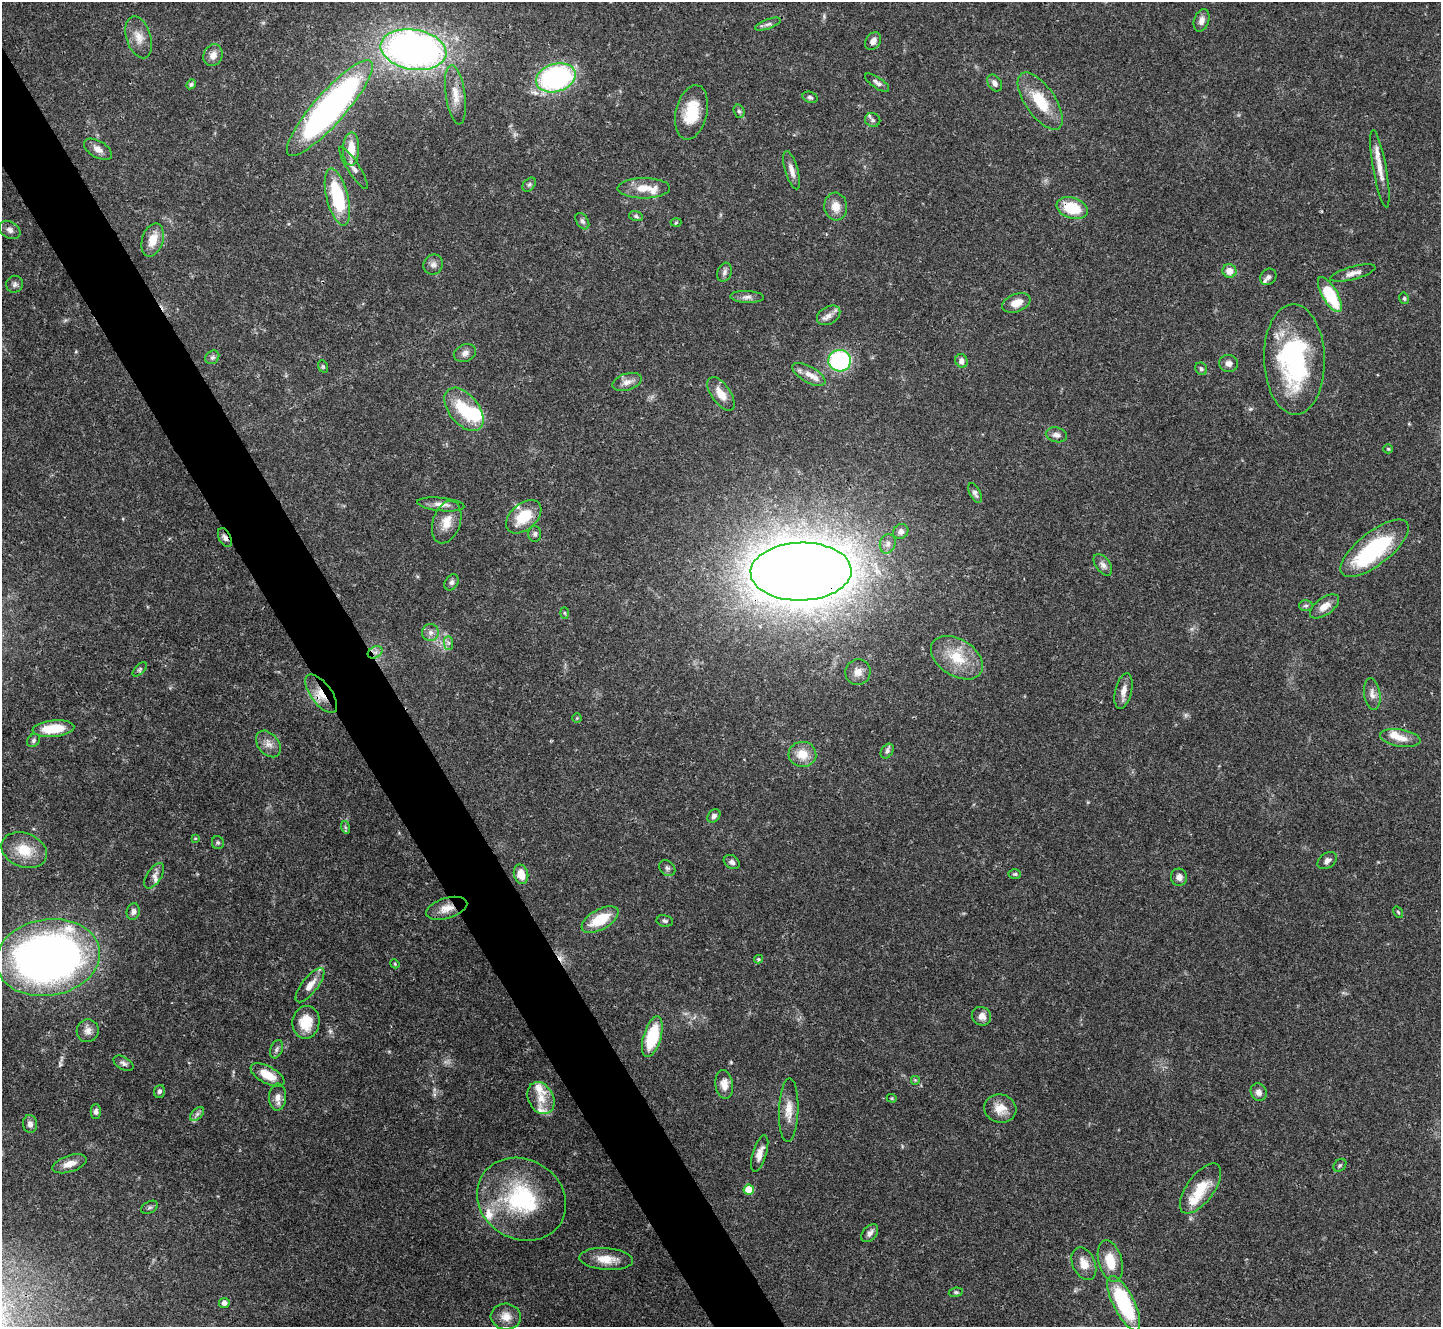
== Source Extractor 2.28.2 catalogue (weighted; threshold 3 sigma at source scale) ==
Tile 11 of 4 x 4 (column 3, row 3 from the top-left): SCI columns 2883-4321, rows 1619-2943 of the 5761 x 5752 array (HDU 1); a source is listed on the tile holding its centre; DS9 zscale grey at full resolution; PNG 1443 x 1329 px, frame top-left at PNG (2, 2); each listed source drawn as its Kron ellipse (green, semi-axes under 4 px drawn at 4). Shown black and unused: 5% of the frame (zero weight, under 3 of 4 exposures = <1% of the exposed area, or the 3 px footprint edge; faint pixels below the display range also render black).
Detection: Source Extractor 2.28.2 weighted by HDU 2 'WHT'; one run over the whole footprint, this tile lists its part. Background 0.0707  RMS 0.0033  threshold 0.015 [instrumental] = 3 sigma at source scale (4.5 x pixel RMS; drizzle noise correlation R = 1.50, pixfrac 1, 0.05/0.05 arcsec/px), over >= 5 px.
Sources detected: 159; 1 too faint to see at this stretch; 3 inside a brighter object's white glare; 1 cosmic-ray / hot-pixel residue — neither listed nor drawn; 11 inside a brighter listed object's ellipse — not listed separately; the other 143 listed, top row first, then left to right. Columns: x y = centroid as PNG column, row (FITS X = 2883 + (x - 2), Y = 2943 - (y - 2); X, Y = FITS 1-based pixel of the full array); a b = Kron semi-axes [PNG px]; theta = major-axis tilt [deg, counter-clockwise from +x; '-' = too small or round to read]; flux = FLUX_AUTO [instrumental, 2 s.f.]
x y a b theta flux
1201 20 11 7 72 1.8
768 24 13 5 19 1.1
139 37 21 12 -73 4.5
873 41 9 7 53 1.9
413 50 33 20 -9 170
213 55 11 9 66 2.5
556 78 20 14 17 62
877 83 14 5 -34 1.3
995 83 9 6 -55 1.5
191 84 5 4 - 0.6
455 95 30 9 -82 5
810 97 8 5 -19 0.74
1040 101 33 15 -56 12
330 108 62 16 48 150
739 111 7 5 -71 0.72
692 112 28 15 77 11
873 120 8 6 -20 1.1
98 149 15 8 -31 2.3
351 149 16 8 88 5.9
354 168 25 6 -58 2
1380 169 39 6 -80 5
792 170 20 6 -74 2.7
529 184 8 5 49 0.74
644 188 26 10 0 5.8
337 197 29 11 -76 22
836 206 14 11 -86 3.8
1072 208 16 10 -17 12
636 216 7 5 -17 0.63
582 221 9 5 -57 0.88
676 223 5 3 - 0.36
10 230 11 8 -32 1.6
153 240 17 10 73 5.4
433 264 10 9 - 1.6
1229 271 7 6 - 3.3
724 272 10 7 71 1.1
1353 273 23 6 15 2.4
1268 277 9 7 50 1.3
15 284 8 8 - 1.2
1330 295 20 7 -60 20
747 297 16 6 -2 1.6
1404 298 6 4 -75 0.54
1016 303 14 9 21 4
829 315 12 8 31 2.1
465 353 11 8 22 1.8
212 357 7 6 - 0.91
1294 359 55 30 -88 51
840 361 11 10 - 42
961 361 7 6 - 1.8
1229 363 9 8 - 1.7
323 366 6 5 - 0.45
1201 369 6 5 - 0.73
809 374 18 8 -29 3.2
627 382 15 8 17 2.4
721 394 19 9 -55 4.4
464 409 25 15 -51 14
1056 435 10 7 -14 1.6
1388 449 5 4 - 0.41
975 493 11 5 -64 1.1
441 504 24 6 -6 2.6
524 517 20 13 40 10
447 522 22 14 71 5.2
901 532 8 7 - 1.6
535 534 8 6 90 0.96
225 538 10 6 -63 1.3
888 544 10 8 74 1.6
1375 548 41 16 38 32
1103 565 12 7 -53 1.6
801 572 50 29 1 1100
452 582 9 6 58 0.92
1306 606 7 5 0 0.65
1324 606 17 8 35 3.5
565 613 6 4 -88 0.47
430 633 8 8 - 1.7
449 643 7 4 -90 0.79
375 652 8 5 29 1.3
957 658 28 18 -33 11
140 669 9 4 45 0.7
858 672 13 12 - 2.8
1123 691 18 8 76 2.8
321 694 23 10 -53 5.8
1372 694 16 8 -81 2.1
577 718 4 4 - 0.33
53 729 21 8 5 10
1400 738 20 8 -9 4
33 741 7 5 49 0.81
268 744 15 10 -50 2.8
887 751 8 5 55 0.95
802 754 14 12 -3 5.7
714 816 7 5 46 1
345 827 6 4 -72 0.52
195 838 4 4 - 0.31
218 843 6 6 - 0.68
24 850 23 17 -21 8.4
1327 861 11 7 35 1.6
732 862 8 6 -30 1.2
667 868 9 7 -45 1
521 874 10 7 -76 4.5
1015 874 6 5 - 0.55
154 876 14 7 56 1.6
1179 877 8 8 - 1.7
447 908 21 10 16 4.2
133 912 8 6 76 1.3
1398 912 6 3 -54 0.41
600 920 20 10 29 11
665 921 8 5 -10 0.75
48 958 52 38 10 220
758 959 4 4 - 0.41
395 964 5 3 - 0.35
310 985 21 8 52 3.7
982 1016 10 9 - 2.6
306 1022 16 13 80 7.8
88 1031 11 11 - 2.2
652 1037 21 9 73 18
276 1049 9 6 70 0.9
123 1063 11 6 -30 1.1
268 1075 19 8 -28 6.3
915 1080 5 5 - 0.38
724 1085 14 8 -82 3.3
159 1091 6 5 - 0.99
1259 1092 9 8 - 1.7
278 1097 13 8 88 2.6
541 1098 17 12 -62 4.8
892 1098 5 4 - 0.37
1000 1109 16 14 -15 4.8
789 1110 32 9 88 4.9
96 1112 7 5 90 1.1
197 1114 8 5 45 0.92
30 1124 9 7 -77 1.5
760 1154 19 7 72 2.7
69 1164 18 8 18 3.3
1340 1165 7 5 44 0.63
1200 1189 29 13 54 9.7
749 1190 5 5 - 10
522 1199 46 40 -30 36
150 1207 9 6 28 0.84
870 1233 10 6 48 1.6
606 1259 27 11 -4 5.8
1110 1261 21 11 -75 7.4
1084 1264 17 11 -66 4.5
956 1292 7 4 8 0.59
224 1303 5 5 - 1.5
1124 1303 30 10 -63 33
506 1317 15 13 -6 3.7
Overlapping masked pixels (flux is a lower limit): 7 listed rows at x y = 330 108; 1072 208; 225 538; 801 572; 375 652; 321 694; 447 908